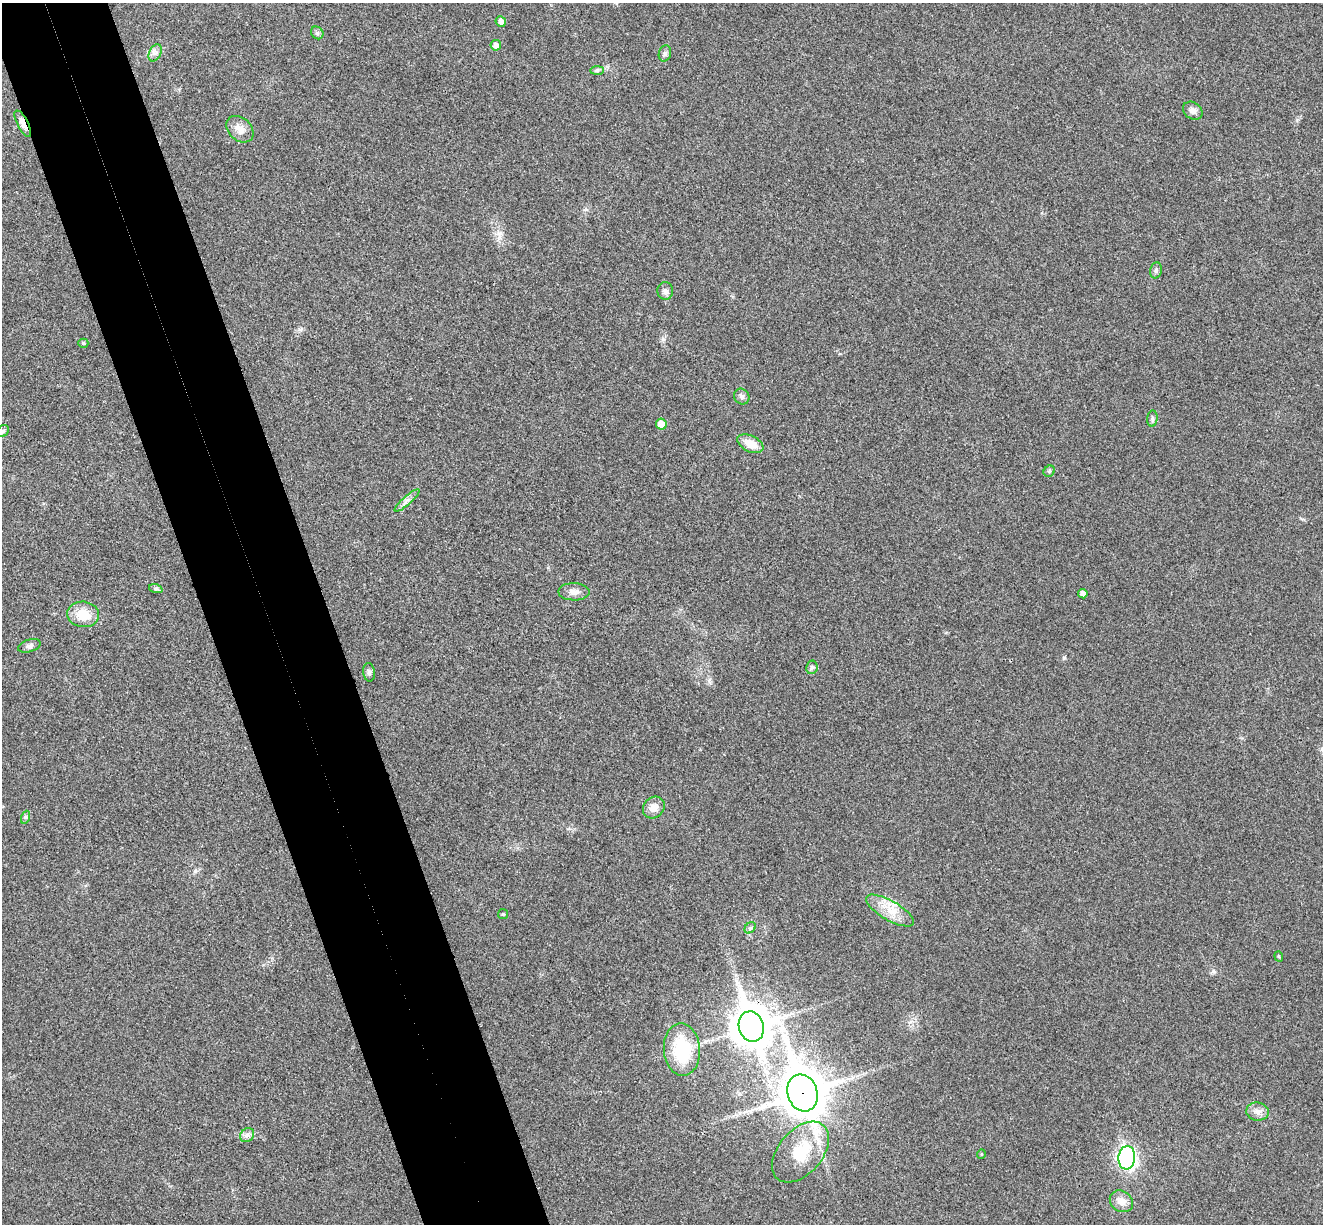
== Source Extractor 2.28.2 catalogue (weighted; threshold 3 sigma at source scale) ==
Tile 11 of 4 x 4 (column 3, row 3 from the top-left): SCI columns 2696-4016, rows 1391-2612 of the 5394 x 5345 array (HDU 1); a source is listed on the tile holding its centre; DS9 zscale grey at full resolution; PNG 1325 x 1226 px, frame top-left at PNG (2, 3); each listed source drawn as its Kron ellipse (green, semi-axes under 4 px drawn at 4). Shown black and unused: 9% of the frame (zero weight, under 3 of 4 exposures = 6% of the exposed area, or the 3 px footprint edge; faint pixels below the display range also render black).
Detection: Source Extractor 2.28.2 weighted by HDU 2 'WHT'; one run over the whole footprint, this tile lists its part. Background 0.0349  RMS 0.0066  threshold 0.0298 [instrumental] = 3 sigma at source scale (4.5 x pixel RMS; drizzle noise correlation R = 1.50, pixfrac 1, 0.05/0.05 arcsec/px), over >= 5 px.
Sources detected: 41; all 41 listed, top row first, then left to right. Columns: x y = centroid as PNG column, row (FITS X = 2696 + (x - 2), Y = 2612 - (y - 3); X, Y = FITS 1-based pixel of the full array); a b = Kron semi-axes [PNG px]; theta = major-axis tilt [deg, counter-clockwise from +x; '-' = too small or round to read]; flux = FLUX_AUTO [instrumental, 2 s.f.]
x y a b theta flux
501 21 5 5 - 3.1
317 33 7 5 -47 1.4
496 45 5 5 - 3.9
155 53 9 6 64 2.4
665 53 8 6 76 1.8
597 70 7 4 1 1.2
1193 111 10 8 -34 3.3
23 124 14 5 -62 5.7
240 129 15 11 -42 6.3
1156 270 8 5 74 1.6
665 291 9 8 - 2.6
83 343 5 4 - 1
742 396 8 7 - 2.2
1152 418 8 5 84 1.5
661 424 5 5 - 7.9
3 431 6 5 - 1.2
750 444 14 8 -26 9.8
1049 471 6 5 - 1.2
407 500 16 3 42 2.5
156 589 7 4 -18 1.4
574 592 16 8 -1 4.4
1083 594 4 4 - 2.7
83 614 16 13 -5 13
29 646 11 6 17 2.3
812 667 7 5 79 1.4
369 672 9 5 -83 1.8
654 808 12 10 45 5.9
26 817 7 4 71 1.1
890 911 27 9 -30 12
503 914 5 5 - 0.89
750 928 6 5 - 1.2
1279 956 5 4 - 0.84
751 1026 15 12 -71 1700
682 1049 26 18 -86 37
802 1093 19 15 -72 2200
1257 1112 11 9 -5 4.1
247 1135 8 6 45 2.3
801 1152 35 22 49 28
981 1154 5 3 - 0.51
1127 1158 12 8 84 230
1121 1201 12 10 -35 6.3
Overlapping masked pixels (flux is a lower limit): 3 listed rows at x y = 23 124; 751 1026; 802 1093
Unlisted compact peaks at least as high as the median listed source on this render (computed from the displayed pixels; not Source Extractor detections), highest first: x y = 1213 971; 1064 658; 195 871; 709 681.